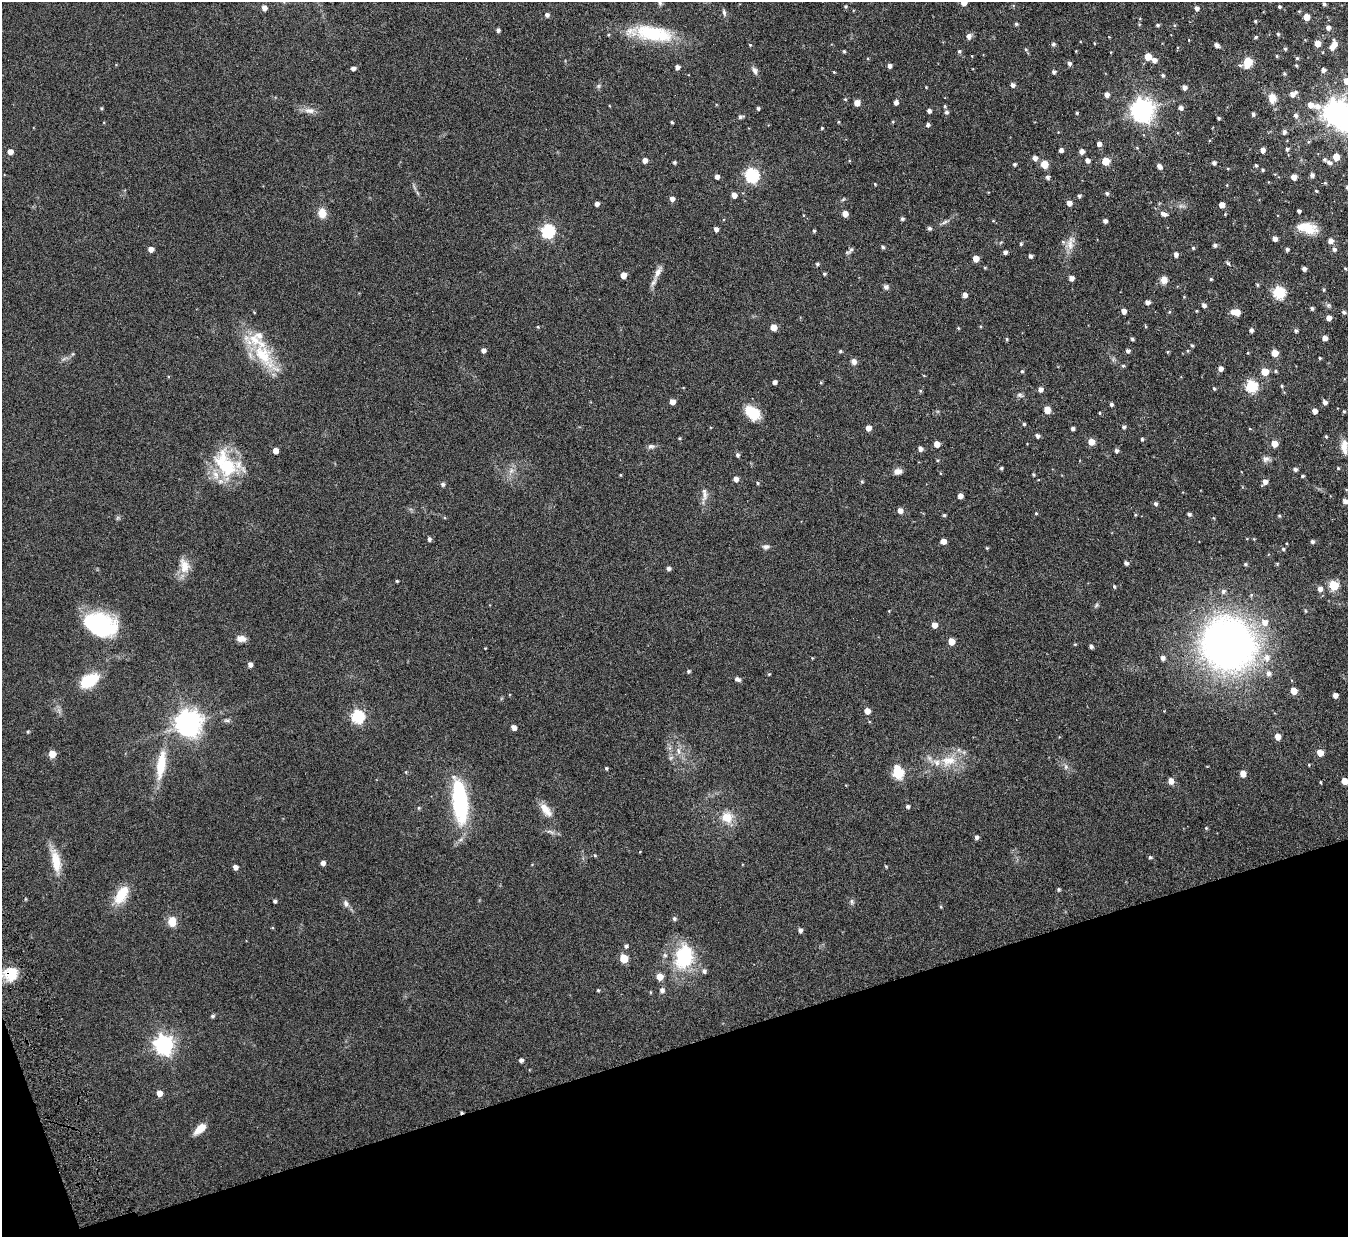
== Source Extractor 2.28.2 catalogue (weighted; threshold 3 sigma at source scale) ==
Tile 14 of 4 x 4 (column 2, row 4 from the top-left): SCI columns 1402-2747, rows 174-1408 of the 5494 x 5412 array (HDU 1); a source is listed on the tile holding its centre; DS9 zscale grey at full resolution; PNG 1350 x 1239 px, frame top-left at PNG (2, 2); no overlay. Shown black and unused: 16% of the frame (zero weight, under 4 of 7 exposures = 3% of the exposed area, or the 3 px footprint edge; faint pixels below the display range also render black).
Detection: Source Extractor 2.28.2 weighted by HDU 2 'WHT'; one run over the whole footprint, this tile lists its part. Background 0.229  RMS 0.0072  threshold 0.0293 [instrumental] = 3 sigma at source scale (4.09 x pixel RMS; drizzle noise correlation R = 1.36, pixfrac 0.8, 0.05/0.05 arcsec/px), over >= 5 px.
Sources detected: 351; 1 inside a brighter object's white glare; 1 long thin detection or spike segment (spike, bleed or trail) — not listed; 8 inside a brighter listed object's ellipse — not listed separately; the other 341 listed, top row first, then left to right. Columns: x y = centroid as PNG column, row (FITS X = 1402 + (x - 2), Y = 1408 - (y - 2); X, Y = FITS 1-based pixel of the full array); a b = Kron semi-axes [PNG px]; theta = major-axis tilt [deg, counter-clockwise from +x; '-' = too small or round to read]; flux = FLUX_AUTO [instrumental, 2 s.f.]
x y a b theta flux
964 2 5 5 - 5.7
1324 4 4 3 - 1.1
846 6 5 5 - 0.89
1279 7 3 3 - 1
264 8 4 4 - 3.8
1196 8 4 4 - 2.4
724 13 10 4 -77 1.6
547 15 5 5 - 2
1306 17 5 5 - 7.9
1255 21 3 3 - 0.8
1016 24 4 4 - 1.1
1158 25 4 4 - 1
1328 28 5 4 - 2.6
498 30 4 3 - 1.7
653 33 52 19 -11 38
1278 34 4 4 - 0.85
969 36 8 6 66 2.4
1256 37 4 3 - 0.9
1189 40 3 2 - 0.37
1053 44 5 5 - 1.4
1317 44 5 5 - 6.2
1334 44 7 5 -85 4.8
750 45 4 3 - 0.62
1217 45 5 4 - 2.8
1026 49 6 4 -67 0.93
1285 49 4 4 - 0.91
844 51 4 3 - 0.9
959 51 5 4 - 1.1
1277 56 4 3 - 0.79
1148 57 5 5 - 9.5
1297 58 4 4 - 0.93
1154 60 5 5 - 3.2
1248 62 6 5 - 31
1069 63 5 4 - 1.9
1296 65 4 3 - 0.72
889 66 4 4 - 2.4
677 67 4 4 - 2.4
353 68 4 4 - 2.6
755 70 10 6 -67 2.4
1323 70 5 4 - 2.2
834 72 3 3 - 0.57
1054 72 4 4 - 1.6
1284 74 4 4 - 0.97
1163 75 5 4 - 1.1
1347 81 6 5 - 5.5
1013 85 5 4 - 2.5
598 86 6 5 - 1.1
926 87 3 3 - 0.49
1184 87 5 4 - 2.7
1107 94 4 4 - 3.1
1293 94 9 5 32 3.8
1272 98 13 10 -88 5.9
845 99 4 4 - 0.69
896 102 5 4 - 2.6
857 103 5 5 - 5.7
1310 105 6 6 - 4.1
945 106 4 4 - 0.76
1317 106 11 9 -21 4
101 108 4 4 - 0.73
758 108 4 4 - 1.2
1181 108 5 4 - 2.4
309 110 15 8 -3 4.3
1142 110 8 7 - 520
929 111 4 4 - 2.2
946 112 5 5 - 1.7
1077 113 4 3 - 0.64
1336 113 9 8 - 660
1253 114 4 3 - 1.5
1296 115 6 5 - 1.8
740 117 5 4 - 1.7
1218 118 3 3 - 0.97
672 122 3 3 - 0.77
839 122 4 4 - 0.57
893 122 5 3 - 0.53
928 125 4 4 - 1.6
822 128 3 3 - 0.64
1284 132 5 5 - 1.8
1099 144 5 4 - 2.8
1137 148 5 3 - 0.53
1287 149 4 4 - 1.1
1061 150 4 4 - 2.6
1262 150 4 4 - 3.5
1082 151 4 4 - 3.3
10 152 5 4 - 4.2
1336 157 5 5 - 11
1035 158 5 4 - 3.2
645 160 4 4 - 3.8
1087 160 5 4 - 2.6
1105 161 5 5 - 18
674 162 4 3 - 1.1
1329 162 8 5 -22 2.1
1214 163 4 4 - 1.8
1014 164 4 4 - 1
1044 164 5 5 - 14
1256 165 4 4 - 0.94
1159 166 6 4 -47 2.7
1262 170 4 3 - 0.97
752 175 6 6 - 110
1312 175 5 4 - 2.1
717 177 4 4 - 3.1
1048 177 5 4 - 1.8
1294 177 4 4 - 5.3
1325 183 5 4 - 0.67
875 184 4 2 - 0.56
1347 187 4 3 - 1.1
1316 191 4 3 - 0.72
1107 193 5 4 - 1.2
734 195 4 4 - 4.7
1079 196 5 4 - 1.4
672 199 5 5 - 3.2
1069 203 5 4 - 3.7
597 204 4 4 - 3.1
1222 205 5 4 - 5.5
1299 211 4 3 - 1.7
322 213 10 8 -82 7.9
845 214 5 4 - 5.7
1164 214 9 5 -20 3
902 219 4 4 - 1.3
1105 221 4 4 - 2.3
944 222 9 5 27 1.7
929 228 5 5 - 1.4
1307 228 25 12 -12 13
716 229 4 4 - 2.7
548 231 6 6 - 94
814 231 4 3 - 0.91
1275 239 4 4 - 3
1330 241 5 5 - 3.6
1001 242 5 4 - 0.66
1070 243 21 9 81 6.3
1021 244 4 4 - 0.9
1215 245 5 4 - 1.7
883 247 5 4 - 1.1
1193 248 4 4 - 0.85
151 249 5 4 - 4.8
1287 249 5 4 - 1.5
1334 249 6 5 - 1.9
851 250 11 5 51 1.6
1005 252 4 4 - 1.9
1176 254 5 4 - 2.3
1030 256 4 4 - 1.7
976 259 5 5 - 7.1
1228 263 6 4 -37 0.91
817 264 4 4 - 1.1
985 268 4 4 - 0.63
1345 268 3 3 - 0.68
1304 269 4 4 - 2.1
658 272 20 7 62 4.9
824 274 4 4 - 0.99
623 275 5 4 - 5.9
1071 278 4 4 - 3.7
1211 279 4 4 - 0.81
1164 280 9 8 - 4.2
1257 285 4 3 - 0.78
886 287 7 6 - 1.7
1323 290 5 3 - 0.77
1279 292 6 6 - 66
965 295 4 4 - 3.5
1184 297 4 4 - 0.56
1147 302 5 4 - 2.9
1204 305 5 4 - 2.4
1328 305 7 5 0 1.3
1312 308 4 3 - 1.3
1124 311 5 4 - 3.9
1169 312 5 4 - 0.66
1237 312 5 5 - 6.7
1343 312 5 4 - 1.6
1329 318 4 4 - 4.3
1145 326 5 3 - 0.53
538 327 4 3 - 0.59
773 327 5 4 - 7.3
958 328 5 3 - 0.6
1251 330 4 4 - 1.9
1296 331 4 4 - 1.3
1325 338 5 4 - 3.5
1007 339 4 3 - 0.85
1132 339 4 4 - 0.96
1192 345 4 3 - 0.85
483 350 4 4 - 2.8
840 351 4 3 - 1.1
1128 351 5 4 - 1.7
1188 351 5 4 - 0.74
1168 352 4 3 - 0.7
1248 353 3 3 - 0.53
1275 353 5 5 - 9.5
263 354 47 20 -51 32
1320 358 3 3 - 0.71
854 361 7 6 - 2.7
1123 366 5 4 - 0.82
1220 368 4 4 - 3.6
1022 371 4 4 - 0.93
1275 371 5 4 - 0.9
1265 372 5 5 - 12
775 382 4 4 - 2.2
1251 386 6 6 - 63
1282 386 4 4 - 0.75
1214 388 4 3 - 0.79
1041 389 5 5 - 2.7
920 391 5 4 - 0.75
1019 395 8 6 -16 1.6
672 402 4 4 - 4.7
1325 402 5 4 - 2.6
1111 404 4 4 - 1.4
1047 410 5 5 - 10
1314 411 4 4 - 4.1
1344 411 4 3 - 0.82
752 412 17 11 -40 16
1099 413 4 2 - 0.54
1024 424 4 3 - 1
1124 427 5 4 - 1.4
868 428 4 4 - 5
1073 428 4 3 - 1.7
1037 436 5 4 - 1.8
1326 437 5 4 - 0.8
679 438 4 3 - 0.73
1142 439 4 3 - 1.1
1091 442 5 5 - 7.9
937 444 5 4 - 5.7
1274 444 5 5 - 7.9
651 446 10 6 0 1.9
1344 447 18 8 -88 6.7
920 449 5 5 - 2.7
275 451 4 4 - 5.3
1116 451 4 4 - 1.8
738 455 5 5 - 1.3
1266 459 10 9 - 2.7
225 464 42 23 -60 38
1001 468 4 4 - 0.91
1338 468 4 4 - 0.71
1295 469 5 4 - 1.7
511 471 8 6 78 2.5
897 471 9 7 10 3.3
620 475 3 3 - 0.55
1034 475 3 3 - 0.8
1302 476 4 3 - 0.88
736 479 5 4 - 3.8
862 481 5 4 - 0.94
1265 482 5 5 - 3.5
758 483 4 4 - 0.75
443 484 5 4 - 1.5
705 494 20 7 -87 4.1
960 496 4 4 - 3.5
1345 501 5 4 - 2.7
1155 504 5 4 - 1.4
900 511 5 5 - 3.6
1036 513 4 3 - 0.67
1189 514 5 3 - 1.4
944 515 4 4 - 0.95
1135 515 4 3 - 0.63
1279 516 5 4 - 0.77
429 539 5 4 - 1.7
1254 539 3 3 - 0.51
943 541 5 4 - 4.8
1312 541 4 4 - 1.4
766 547 9 6 4 2.2
987 548 4 4 - 0.65
1283 549 5 4 - 0.97
1126 563 4 4 - 1.9
1245 564 5 4 - 0.87
1277 564 4 4 - 0.7
184 566 21 13 -75 8.8
668 568 4 4 - 1.9
397 581 3 3 - 0.81
1333 585 5 5 - 36
1114 586 4 3 - 0.91
1320 589 5 5 - 3
1223 591 7 6 - 1.9
1096 605 8 4 53 1.1
1264 622 8 8 - 5.5
102 625 30 27 -31 56
934 625 5 4 - 5.7
241 639 11 7 -7 4.7
951 641 5 5 - 8.8
1075 644 5 4 - 0.58
1228 645 39 35 -30 460
1091 647 4 4 - 1.5
485 648 3 3 - 0.43
1163 658 5 5 - 2.5
1267 658 10 9 - 5.6
250 664 5 5 - 2.7
688 671 4 4 - 1.1
1268 673 7 6 - 2.5
769 674 4 3 - 0.59
737 679 8 5 -25 1.9
88 681 17 10 29 29
1293 691 5 5 - 9.1
1335 695 4 4 - 3.5
867 711 5 4 - 5.7
358 716 6 6 - 83
188 723 9 8 - 670
514 727 5 4 - 3.6
28 732 4 3 - 0.82
1278 737 5 5 - 6.1
678 751 9 4 -81 2.1
1320 753 5 5 - 8.1
52 754 5 5 - 11
949 761 22 14 9 15
161 765 41 11 81 20
1066 767 6 6 - 1.6
606 768 3 3 - 0.95
406 772 5 3 - 0.58
898 773 8 6 -76 55
1243 774 5 5 - 6.8
1171 781 5 5 - 5.3
1344 781 5 5 - 8.1
1320 782 3 3 - 0.64
460 801 51 16 -83 59
908 806 4 4 - 1.5
419 808 5 3 - 0.63
546 810 20 9 -50 7.3
727 817 16 14 -38 9.8
1206 828 5 4 - 0.76
976 837 4 4 - 2
595 855 5 4 - 0.7
1150 857 5 4 - 1.2
56 861 32 11 -78 13
323 863 4 4 - 3.1
886 866 5 3 - 0.65
235 867 4 4 - 3.2
1058 889 4 4 - 1
121 895 25 13 57 15
275 901 4 3 - 1.4
852 901 8 6 -73 1.5
346 903 9 6 -76 2.3
941 907 5 3 - 0.66
674 918 5 5 - 1.4
172 922 10 8 86 7.8
800 930 5 4 - 2.1
626 946 5 4 - 1.4
684 957 33 24 76 39
624 958 5 5 - 16
704 971 6 6 - 1.9
11 974 16 14 72 15
660 977 5 5 - 8.4
598 990 3 3 - 0.71
662 990 6 6 - 2
213 1016 4 4 - 1.3
164 1045 7 7 - 300
521 1060 4 4 - 2
159 1093 5 5 - 5.1
462 1112 3 3 - 0.95
200 1129 14 7 40 8.3
Overlapping masked pixels (flux is a lower limit): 2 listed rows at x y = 11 974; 462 1112
Isophote crosses this tile's border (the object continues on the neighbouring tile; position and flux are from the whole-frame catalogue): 5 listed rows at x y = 964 2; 1347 81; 1336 113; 1347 187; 1344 781